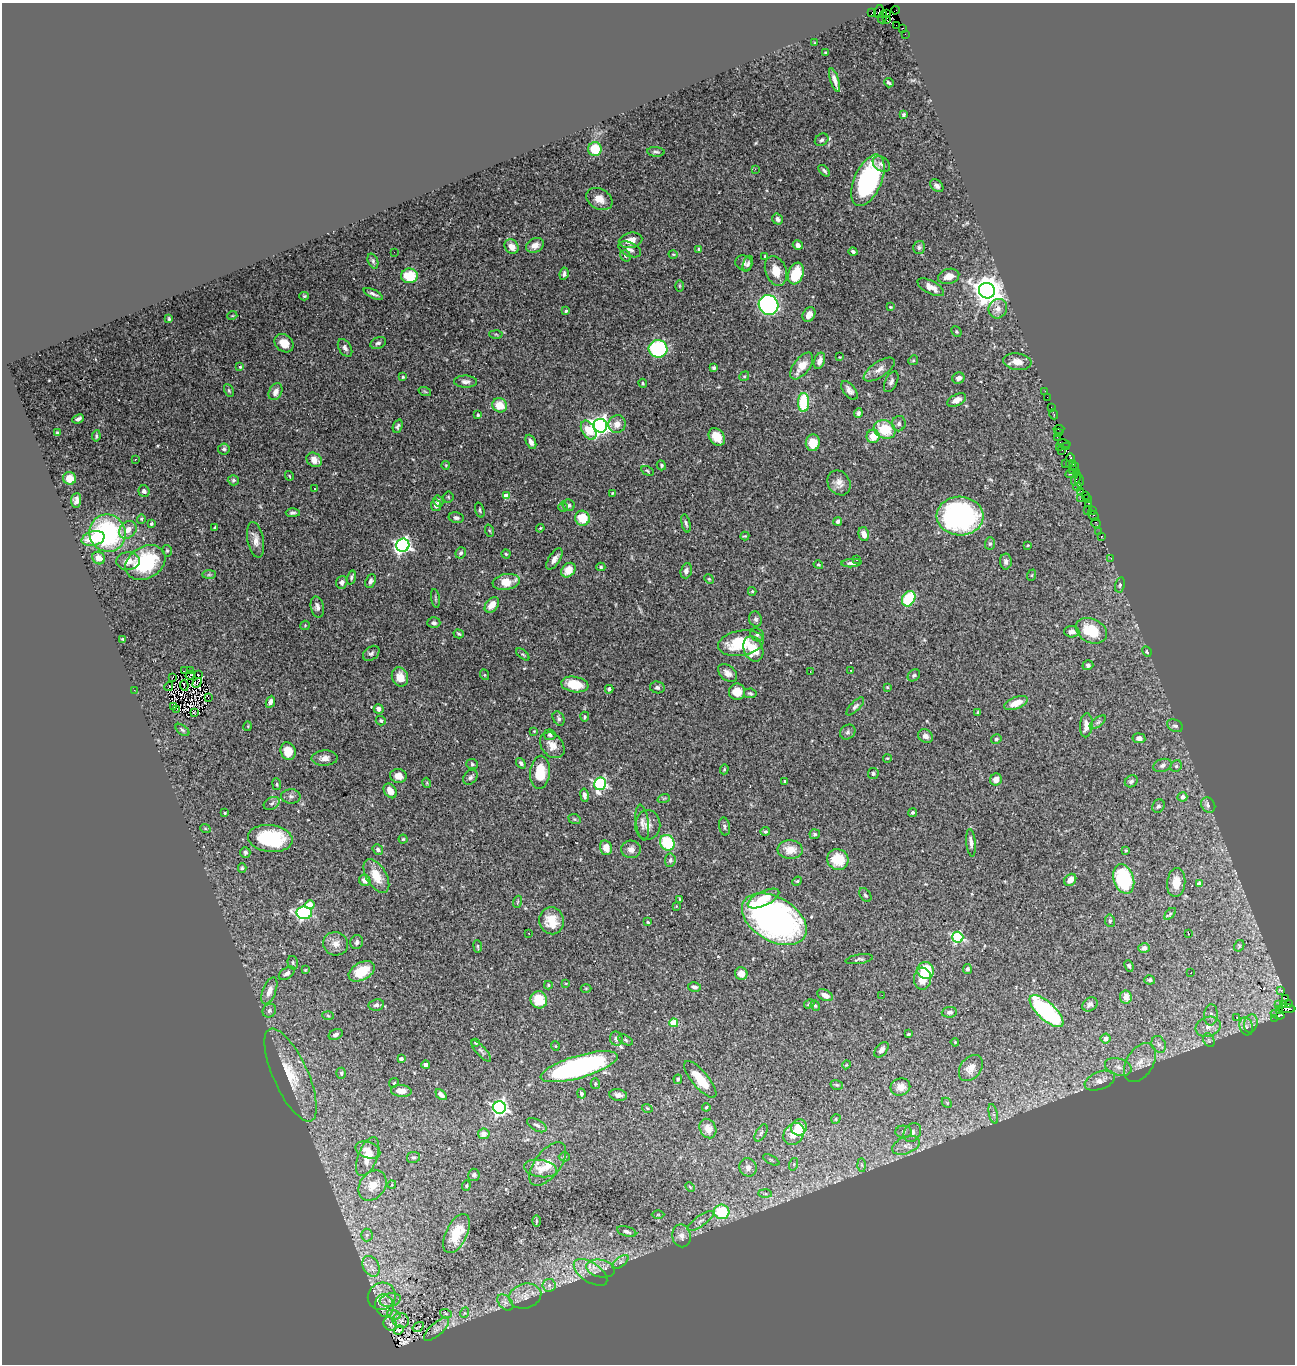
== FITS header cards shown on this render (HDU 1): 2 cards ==
NAXIS1  =                 1293
NAXIS2  =                 1362

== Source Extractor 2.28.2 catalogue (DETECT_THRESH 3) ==
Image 1293 x 1362 px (HDU 1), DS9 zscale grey, 1 PNG px = 1 image px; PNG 1297 x 1366 px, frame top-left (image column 1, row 1362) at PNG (2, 3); each listed source drawn as its Kron ellipse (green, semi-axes under 4 px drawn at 4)
Background 1.89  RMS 0.06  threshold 0.179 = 3 sigma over >= 5 px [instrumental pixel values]
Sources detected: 471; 4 with non-positive FLUX_AUTO (blend fragments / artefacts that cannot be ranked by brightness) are neither listed nor drawn; the other 467 listed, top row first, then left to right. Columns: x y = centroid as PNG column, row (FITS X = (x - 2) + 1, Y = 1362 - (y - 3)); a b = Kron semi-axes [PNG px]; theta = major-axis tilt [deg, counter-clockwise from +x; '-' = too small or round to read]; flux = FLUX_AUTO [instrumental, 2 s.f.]
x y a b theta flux
895 10 4 2 - 4.3
879 12 6 4 76 49
872 13 4 2 - 25
886 13 4 3 - 71
883 17 6 3 73 16
886 19 3 2 - 22
896 25 2 2 - 3.3
903 28 3 3 - 14
905 34 3 2 - 3.1
815 43 3 2 - 2.8
825 53 3 2 - 3.4
835 80 12 3 -72 18
889 83 5 3 - 7.8
903 115 3 3 - 6.1
822 140 7 5 35 9.8
595 149 7 6 - 110
656 152 9 4 -4 8.8
881 164 9 6 -35 17
755 169 2 2 - 33
824 171 7 3 -45 8.3
868 180 27 13 66 470
937 186 7 5 -42 13
599 199 14 10 -30 39
778 219 6 5 - 13
631 240 12 7 13 36
535 245 9 7 28 24
798 245 5 4 - 16
512 247 8 6 -49 40
919 247 6 6 - 8.5
630 249 12 7 -24 18
698 249 3 3 - 5.1
394 252 2 2 - 2.6
853 252 4 3 - 7.9
673 254 4 3 - 3.1
625 256 6 5 - 7.8
765 256 4 3 - 3.7
373 261 8 5 -68 9.2
744 263 8 7 - 13
748 264 8 4 69 10
776 271 15 10 -70 59
796 273 11 7 70 140
564 274 6 4 83 10
409 276 8 7 - 120
949 276 11 7 15 34
680 286 5 3 - 4.3
931 287 14 6 -27 34
987 291 8 7 - 5300
373 294 10 4 -25 11
304 296 5 4 - 5.2
768 305 10 9 - 820
890 307 3 3 - 3.5
998 309 10 9 - 31
566 311 4 3 - 5.6
809 314 8 6 57 32
232 316 5 3 - 3.4
169 319 4 3 - 4.7
956 332 5 4 - 5.3
496 334 6 4 -2 5.2
284 343 10 8 -42 48
378 343 8 5 24 12
345 348 9 6 -58 14
658 349 9 8 - 390
840 357 2 2 - 2.6
913 360 5 4 - 6.2
819 361 8 5 70 21
1017 362 14 8 -8 39
802 366 16 7 53 59
240 367 4 4 - 5.3
714 368 4 3 - 8.9
879 370 18 7 34 29
744 376 5 4 - 4.9
403 377 4 3 - 4.2
958 378 6 5 - 18
465 382 11 6 -1 17
891 382 11 6 63 14
643 383 5 3 - 4.6
229 390 7 4 -63 6.1
849 390 11 6 -52 17
1045 391 2 2 - 13
276 392 9 6 62 24
425 392 6 4 -20 4.7
1047 397 2 2 - 1.6
957 400 10 5 27 28
804 402 9 5 89 190
500 405 7 7 - 69
1051 407 2 2 - 3.4
858 413 5 4 - 11
1054 414 5 3 - 29
478 415 3 3 - 6.5
78 419 6 3 25 11
617 424 9 8 - 31
899 424 8 6 78 11
398 426 7 4 68 9
600 426 7 7 - 2000
885 429 11 9 -24 130
1059 429 5 2 - 14
589 430 10 6 -59 98
57 433 4 3 - 4.4
1059 433 2 2 - 1.9
96 436 6 3 82 6
873 436 6 6 - 61
717 437 10 7 -52 53
1057 437 2 2 - 8.4
531 442 8 4 -65 20
813 443 8 7 - 67
1064 443 6 3 -12 21
1060 447 3 2 - 28
1067 447 3 2 - 20
224 449 6 5 - 10
1062 450 3 2 - 22
1070 458 4 3 - 48
135 459 3 2 - 6
314 460 8 6 -37 39
1066 463 2 2 - 2.4
1073 463 3 2 - 19
1069 464 2 2 - 59
446 465 4 3 - 2.8
661 465 5 4 - 6.3
1075 467 5 2 - 25
1072 469 3 2 - 24
648 471 7 3 -29 4.9
1077 472 4 3 - 16
1071 474 6 2 20 16
289 476 5 3 - 3.8
70 478 6 6 - 52
1076 479 7 3 68 19
233 480 5 5 - 6.9
1079 481 6 3 89 37
839 483 13 11 -58 31
1078 487 4 2 - 7.2
314 489 2 2 - 2.5
144 491 6 5 - 14
1081 491 2 2 - 6.4
612 493 3 2 - 3.4
1085 495 3 2 - 1.8
506 496 4 4 - 55
448 497 5 5 - 4.3
1080 499 4 2 - 20
1087 499 2 2 - 1.9
76 500 7 5 83 16
438 501 6 5 - 11
1089 503 3 2 - 25
436 505 6 5 - 17
569 505 6 5 - 8.1
563 507 4 4 - 4.3
480 510 7 4 -71 6.5
1088 510 3 2 - 11
1092 511 2 2 - 3.1
293 513 7 4 1 9.9
960 516 23 19 -3 770
1093 516 6 4 -43 16
456 518 7 5 -12 12
582 518 7 7 - 98
141 519 4 4 - 4.5
838 521 4 4 - 13
686 523 9 4 -76 9.1
1096 523 5 3 - 0.76
151 524 4 3 - 7.5
215 527 4 2 - 4.4
540 528 4 3 - 4.2
128 530 10 8 44 35
490 531 6 4 -70 5.2
1098 532 3 2 - 6.1
107 533 19 18 - 550
864 534 7 5 -75 24
745 536 4 3 - 4
1101 536 3 3 - 21
93 539 12 7 15 130
255 540 18 8 -79 35
990 544 6 5 - 8
403 545 7 6 - 1200
1028 545 4 3 - 3.2
167 551 6 4 -76 5.6
461 553 6 5 - 8.6
506 554 4 4 - 4.8
99 558 7 6 - 42
1111 558 2 2 - 2.3
554 559 12 5 58 24
856 560 3 2 - 4.2
128 561 12 9 5 35
1006 561 8 6 89 14
145 563 21 16 31 300
852 563 10 4 3 14
818 565 5 4 - 5.3
601 567 4 4 - 5.3
568 570 8 6 48 53
686 571 8 5 72 16
209 575 7 4 1 7.5
1032 575 6 3 71 4.2
351 578 7 4 73 7.1
709 579 5 4 - 4.4
371 581 7 5 68 13
342 582 6 5 - 15
506 582 14 7 8 70
1120 585 8 4 77 7.8
752 591 4 4 - 3.8
435 598 9 3 -81 5.9
909 599 8 6 59 190
492 605 9 6 51 40
317 607 11 6 -77 18
756 619 8 6 -72 11
434 623 6 5 - 10
305 625 5 4 - 4
1091 631 16 12 -27 150
1072 632 8 5 -2 23
459 634 5 4 - 5.7
757 635 7 6 - 11
123 639 3 3 - 4.4
741 643 23 12 10 170
753 649 13 9 -67 94
1147 652 6 3 -63 4.4
371 653 9 6 38 12
523 654 8 4 -39 5.9
1088 665 5 5 - 12
851 670 2 2 - 2.2
184 671 2 2 - 2.8
190 671 2 2 - 2.1
810 671 2 2 - 2.8
728 673 11 7 -41 21
190 675 5 2 - 2.1
198 675 2 2 - 2.8
485 675 5 3 - 4
914 675 7 5 38 6.9
172 677 3 2 - 1.2
400 677 10 8 -69 39
197 683 5 3 - 0.12
575 684 14 7 -9 86
184 685 5 2 - 4.1
169 686 4 2 - 2
657 687 7 6 - 9.5
887 687 4 3 - 3.2
609 689 4 4 - 11
134 690 3 2 - 9.8
737 692 8 8 - 50
750 693 6 5 - 7.3
208 698 2 2 - 1.2
270 702 6 4 65 18
1016 703 12 6 21 55
855 706 12 4 45 11
174 707 2 2 - 2.7
177 709 2 2 - 4.2
379 709 5 4 - 19
194 712 4 3 - 3.2
978 712 4 3 - 5.9
585 717 5 3 - 5.3
559 718 7 5 -60 8.6
381 721 5 4 - 6.6
1098 722 9 4 35 8.5
1086 725 12 6 85 33
248 726 5 3 - 3.1
1175 726 8 6 -24 10
182 730 8 4 -37 7.2
534 731 4 3 - 2.9
848 732 8 7 - 9.8
550 735 6 5 - 10
925 736 8 6 -30 20
1139 738 6 5 - 21
996 739 5 5 - 7.6
552 745 14 10 -49 41
288 751 9 7 -69 63
325 758 13 8 3 26
887 758 4 2 - 3
521 763 5 4 - 10
472 764 6 5 - 6.8
1162 765 9 6 19 13
1176 766 6 5 - 7.2
724 769 5 4 - 4.9
540 772 16 10 85 110
873 773 5 5 - 7.1
398 776 8 7 - 28
470 777 8 6 48 12
996 779 6 5 - 30
785 781 3 2 - 3.6
1131 781 7 5 34 11
427 783 5 3 - 3.5
277 784 6 3 -82 4.5
600 784 6 6 - 540
390 791 8 6 -55 37
584 795 7 4 -81 14
291 796 9 7 -2 13
1182 797 5 4 - 24
664 798 6 4 19 4.7
272 803 8 6 30 12
1208 805 8 6 -53 14
1158 806 7 6 - 8.8
913 812 4 4 - 7
225 813 4 3 - 3.2
575 819 6 4 -21 5.9
642 822 18 6 -83 19
648 825 15 12 88 29
725 826 9 5 -80 8.9
205 828 5 3 - 4.1
765 831 5 4 - 5.7
815 834 5 5 - 7.8
270 838 22 13 -6 310
403 839 4 4 - 4.4
667 843 8 7 - 210
971 843 14 4 -85 16
606 848 7 6 - 33
378 849 5 4 - 13
631 849 10 8 -3 22
790 850 12 9 -3 55
1126 850 4 3 - 4.2
245 852 5 5 - 8
838 859 11 10 - 100
670 860 6 5 - 8.7
242 868 5 4 - 5.2
376 876 19 10 -60 72
1124 879 15 10 -71 350
365 880 6 5 - 22
1070 880 7 5 45 31
797 881 5 4 - 5.1
1176 883 14 9 84 51
1199 884 4 4 - 22
865 895 7 5 -53 8.7
679 899 3 2 - 3
763 899 17 7 25 69
517 902 6 4 70 4.8
310 905 5 4 - 73
676 906 2 2 - 2.9
304 913 8 6 -6 530
1170 914 7 3 46 5.6
774 919 35 22 -30 1600
551 921 13 12 - 82
1110 921 6 5 - 7.1
648 922 4 3 - 4.8
529 933 3 2 - 5.3
1188 934 4 2 - 4.1
958 937 6 5 - 460
357 942 7 6 - 11
336 944 12 11 - 35
478 946 6 3 -82 4.4
1239 946 6 5 - 5.8
1144 948 6 5 - 15
859 959 14 4 10 9.6
293 963 7 5 -76 8.1
1129 966 6 4 -66 6.8
967 969 5 4 - 7.1
305 970 4 3 - 3.5
926 970 8 8 - 130
362 971 14 9 30 110
287 973 9 5 33 16
1191 973 3 2 - 3.3
741 974 6 6 - 33
922 979 11 8 87 53
1150 980 5 4 - 6.2
566 983 4 2 - 2.5
548 985 4 3 - 4.3
694 987 6 5 - 13
586 988 5 3 - 3.6
1281 990 3 2 - 2.8
269 991 14 6 68 31
825 995 8 5 -27 29
882 995 2 2 - 2.4
1126 997 7 6 - 29
1285 998 3 2 - 7.7
539 1000 9 8 - 95
809 1004 5 4 - 7.4
1090 1004 8 6 37 11
1284 1004 3 2 - 100
1288 1004 3 2 - 7.5
376 1005 8 5 10 13
1279 1005 3 2 - 4.9
815 1006 5 4 - 6.1
1286 1009 9 3 -5 73
1280 1010 2 2 - 2.4
269 1011 7 6 - 11
1047 1011 21 9 -43 550
949 1012 8 5 5 12
1211 1015 10 7 85 19
1278 1015 7 4 -18 24
328 1016 5 3 - 4.3
1237 1017 3 3 - 4.8
1274 1018 3 2 - 7.8
674 1023 4 4 - 120
1251 1023 9 6 74 18
1246 1026 9 6 -74 16
1208 1027 13 9 18 38
336 1034 7 5 26 13
908 1034 3 3 - 5.5
1106 1038 5 4 - 30
616 1039 7 6 - 15
626 1040 8 4 -29 6.8
1209 1040 7 5 -59 9.9
476 1042 3 3 - 8.4
955 1042 4 3 - 3.9
1159 1044 9 7 -63 16
555 1046 5 3 - 2.9
881 1050 9 5 49 17
481 1051 14 5 -48 11
401 1059 4 3 - 15
1140 1063 21 13 58 61
426 1065 4 4 - 16
846 1065 4 3 - 3.3
579 1067 40 11 16 840
1118 1067 13 8 -16 32
971 1068 14 10 52 42
341 1073 5 4 - 6.2
290 1075 50 17 -66 160
678 1079 5 4 - 6.3
700 1079 23 8 -50 82
1100 1081 16 8 21 37
394 1083 5 4 - 4.7
595 1084 5 4 - 5.9
837 1085 6 5 - 6.4
900 1087 10 8 18 38
401 1091 10 6 -5 32
581 1093 5 4 - 8.9
441 1095 6 4 -42 16
618 1095 9 5 -8 20
947 1103 6 4 -46 5
499 1107 6 6 - 1200
706 1107 4 3 - 4.8
647 1108 5 3 - 4
993 1114 10 4 -77 12
836 1119 5 4 - 5
537 1125 11 5 -28 13
799 1127 8 7 - 98
708 1129 10 8 -64 43
904 1132 8 6 -1 12
912 1132 10 8 56 24
761 1133 9 5 59 9.5
484 1134 5 5 - 28
794 1134 12 9 48 42
906 1145 14 8 21 35
368 1150 13 8 -20 34
368 1156 20 9 69 64
413 1157 6 5 - 8.3
564 1157 5 4 - 5.9
771 1160 9 3 -29 5.6
548 1164 25 13 53 74
794 1164 6 4 72 6.6
862 1165 6 4 -88 8
748 1167 9 8 - 27
540 1169 17 8 -9 36
474 1175 6 6 - 8.9
392 1184 4 3 - 2.8
373 1185 16 12 53 49
466 1185 5 4 - 4.7
690 1187 5 3 - 4.4
765 1194 7 4 -1 7.7
722 1212 7 7 - 180
658 1215 6 4 1 4.6
536 1221 5 3 - 4
700 1221 16 5 35 18
627 1232 10 5 -19 12
456 1234 21 10 64 87
367 1235 6 6 - 8.9
682 1236 11 9 -79 28
620 1262 9 5 36 13
371 1266 11 7 -59 29
601 1268 14 9 -11 37
590 1272 19 9 -35 46
549 1285 6 6 - 14
382 1296 14 13 - 54
525 1296 16 12 15 44
390 1300 10 6 11 21
505 1302 9 6 -46 16
384 1306 11 9 -74 17
464 1313 5 3 - 3.8
446 1314 6 4 -20 4.9
394 1315 7 4 -18 10
401 1320 8 7 - 14
390 1324 7 6 - 6.8
418 1327 6 2 32 2.5
436 1329 16 6 41 16
399 1330 5 3 - 8.4
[4 non-positive-flux detections neither listed nor drawn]